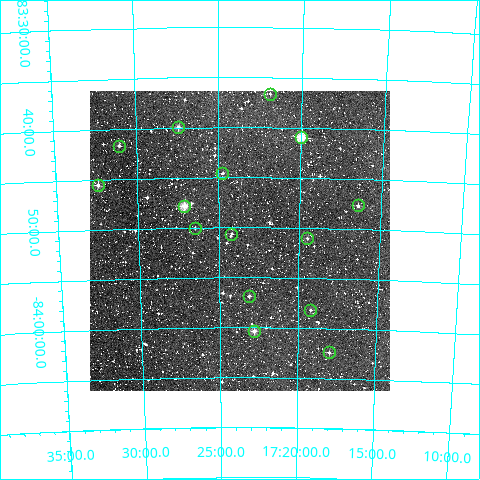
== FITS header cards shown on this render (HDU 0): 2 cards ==
NAXIS1  =                  300
NAXIS2  =                  300

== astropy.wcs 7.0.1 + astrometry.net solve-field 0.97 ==
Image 300 x 300 px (HDU 0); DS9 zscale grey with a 90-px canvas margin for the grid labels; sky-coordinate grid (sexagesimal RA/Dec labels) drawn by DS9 from the SOLVED WCS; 15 Tycho-2 reference stars matched to detected sources circled (green)
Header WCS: RA---TAN/DEC--TAN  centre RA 17:23:42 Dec -83:51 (260.93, -83.86 deg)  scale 6 arcsec/px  FOV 30.0' x 30.0'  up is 0 deg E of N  parity normal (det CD < 0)
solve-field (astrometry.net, Tycho-2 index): VERIFIED the header's WCS against the Tycho-2 star catalogue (verified at 2 index scales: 11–15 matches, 0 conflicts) and refined it, rather than solving blind
Solved WCS: RA---TAN-SIP/DEC--TAN-SIP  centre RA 17:23:43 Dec -83:51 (260.93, -83.86 deg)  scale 6.01 arcsec/px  FOV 30.0' x 30.0'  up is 0 deg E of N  parity normal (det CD < 0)
The solver's refit moves the header's centre by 0.67 arcsec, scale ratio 1.001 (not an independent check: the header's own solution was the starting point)
Tycho-2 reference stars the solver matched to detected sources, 15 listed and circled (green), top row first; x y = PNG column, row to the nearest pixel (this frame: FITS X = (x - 90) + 1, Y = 300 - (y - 91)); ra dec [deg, ICRS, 3 dp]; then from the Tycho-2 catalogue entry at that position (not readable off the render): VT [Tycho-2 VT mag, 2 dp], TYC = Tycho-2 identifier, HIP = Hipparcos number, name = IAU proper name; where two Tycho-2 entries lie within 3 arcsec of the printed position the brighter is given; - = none
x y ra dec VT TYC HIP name
270 94 260.473 -83.611 12.23 9522-2534-1 - -
178 127 261.854 -83.666 10.80 9522-1801-1 - -
301 137 260.000 -83.682 9.21 9522-3916-1 84800 -
119 146 262.762 -83.695 10.95 9522-2947-1 - -
222 173 261.188 -83.743 11.10 9522-3171-1 - -
98 185 263.101 -83.759 10.70 9522-4188-1 - -
358 205 259.105 -83.794 11.36 9522-3380-1 - -
184 206 261.788 -83.798 9.45 9522-1601-1 - -
195 228 261.622 -83.834 12.06 9522-3542-1 - -
231 234 261.054 -83.844 11.69 9522-3328-1 - -
307 238 259.872 -83.851 11.95 9522-3103-1 - -
249 296 260.778 -83.948 11.30 9522-3667-1 - -
310 310 259.805 -83.970 11.71 9522-4036-1 - -
254 331 260.698 -84.006 10.68 9522-4154-1 - -
329 352 259.491 -84.040 11.16 9522-3322-1 - -